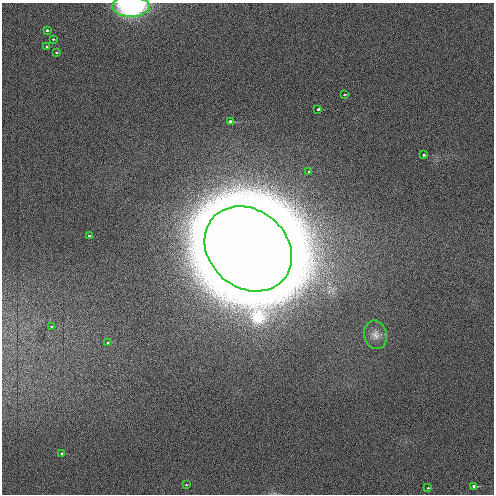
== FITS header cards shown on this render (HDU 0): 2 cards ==
NAXIS1  =                  492 / Axis length
NAXIS2  =                  492 / Axis length

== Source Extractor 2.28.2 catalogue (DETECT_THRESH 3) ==
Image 492 x 492 px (HDU 0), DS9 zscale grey, 1 PNG px = 1 image px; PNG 496 x 496 px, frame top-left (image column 1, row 492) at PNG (2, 3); each listed source drawn as its Kron ellipse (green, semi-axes under 4 px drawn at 4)
Background 2.61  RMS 3.1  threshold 9.4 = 3 sigma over >= 5 px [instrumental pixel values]
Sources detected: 19; all 19 listed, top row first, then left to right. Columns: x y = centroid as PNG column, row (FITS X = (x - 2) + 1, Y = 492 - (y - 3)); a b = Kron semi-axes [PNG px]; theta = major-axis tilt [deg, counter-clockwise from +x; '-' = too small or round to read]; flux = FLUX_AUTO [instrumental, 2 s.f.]
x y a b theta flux
131 6 18 10 -1 3.3e+04
47 30 3 3 - 7.3e+02
53 39 3 3 - 4.1e+02
47 46 3 3 - 1.1e+03
56 53 3 2 - 4.4e+02
344 94 3 3 - 4.6e+02
318 109 4 3 - 9.4e+02
230 122 3 3 - 6.4e+03
423 155 3 3 - 4.3e+02
309 171 3 3 - 4.1e+02
89 236 3 3 - 1.1e+03
248 249 47 39 -41 1.3e+07
51 327 3 3 - 4.6e+02
375 335 14 11 -77 1.5e+03
108 342 3 3 - 5.9e+02
61 454 4 3 - 1.1e+03
186 485 3 3 - 3.4e+02
474 486 4 3 - 2.6e+03
428 488 3 3 - 3.2e+02
At the frame edge (FLAGS 8, measured only in part): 1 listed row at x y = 131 6